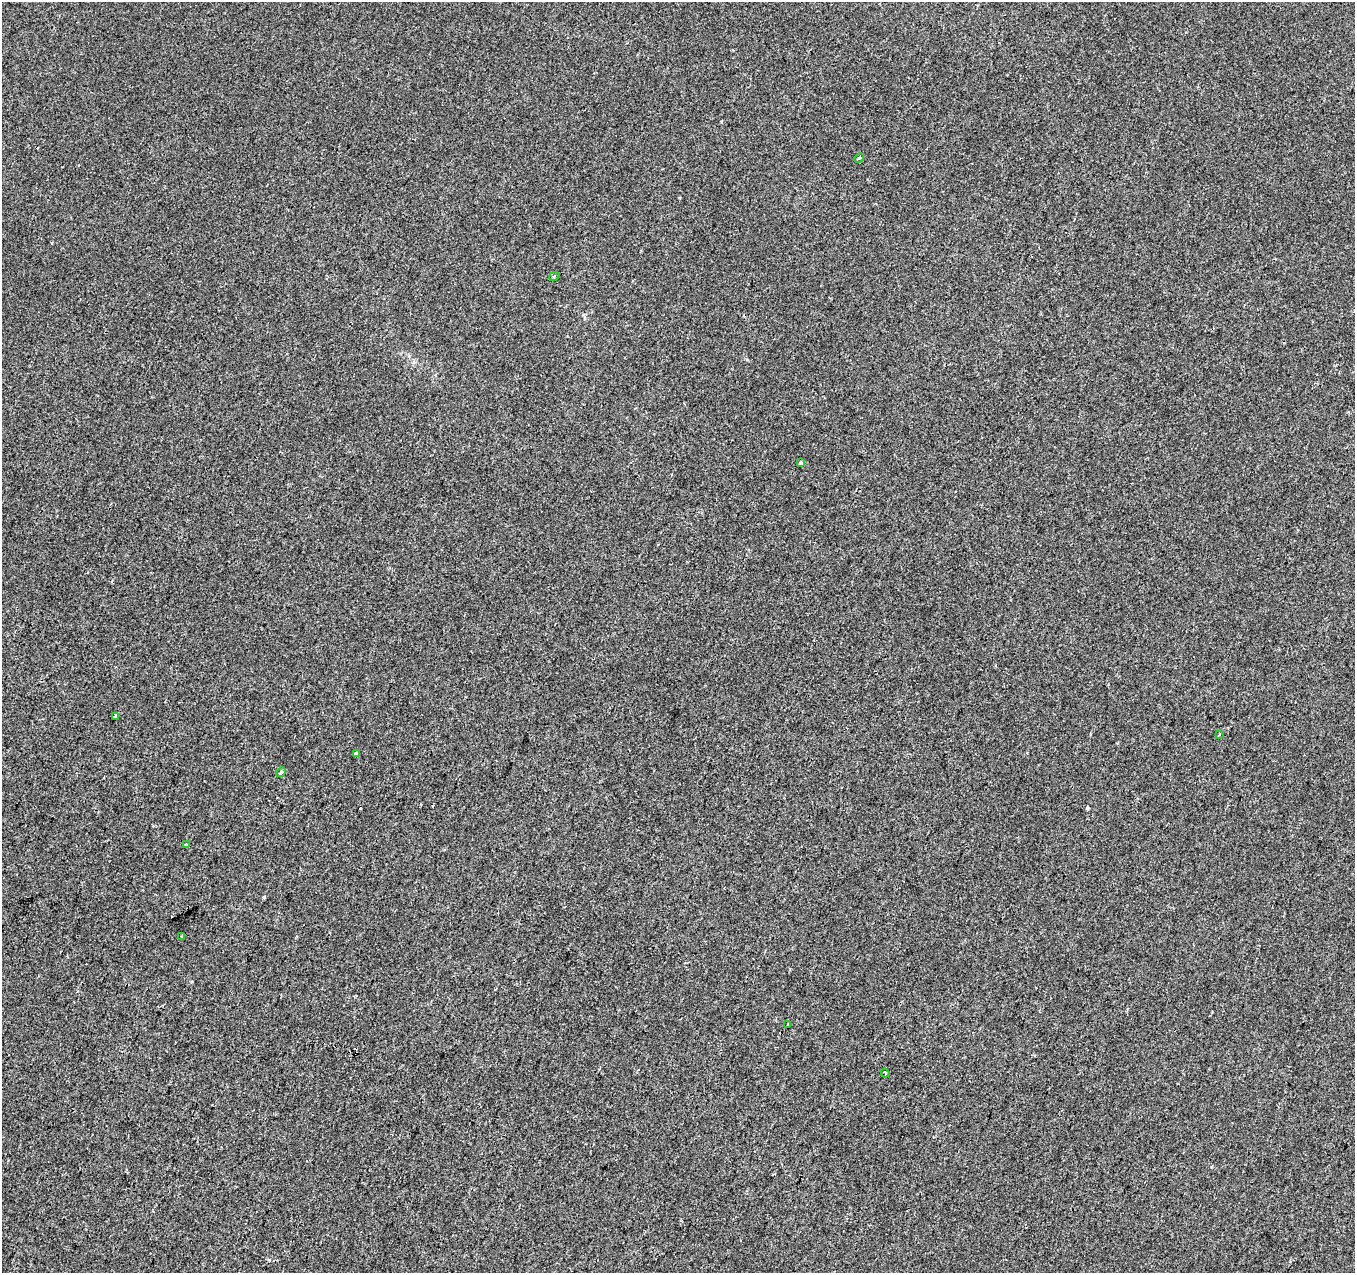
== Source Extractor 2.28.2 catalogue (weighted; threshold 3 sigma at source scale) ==
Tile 7 of 4 x 4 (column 3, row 2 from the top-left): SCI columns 2716-4068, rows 2819-4089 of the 5422 x 5573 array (HDU 1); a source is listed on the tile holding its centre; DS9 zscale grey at full resolution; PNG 1357 x 1275 px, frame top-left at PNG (2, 2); each listed source drawn as its Kron ellipse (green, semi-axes under 4 px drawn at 4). Shown black and unused: <1% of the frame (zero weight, under 2 of 3 exposures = <1% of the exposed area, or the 3 px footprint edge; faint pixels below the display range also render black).
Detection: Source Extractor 2.28.2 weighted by HDU 2 'WHT'; one run over the whole footprint, this tile lists its part. Background -5.66e-04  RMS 0.0041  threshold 0.0187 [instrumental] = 3 sigma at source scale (4.5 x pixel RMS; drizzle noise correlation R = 1.50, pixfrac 1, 0.0396/0.0396 arcsec/px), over >= 5 px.
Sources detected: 14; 3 cosmic-ray / hot-pixel residue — neither listed nor drawn; the other 11 listed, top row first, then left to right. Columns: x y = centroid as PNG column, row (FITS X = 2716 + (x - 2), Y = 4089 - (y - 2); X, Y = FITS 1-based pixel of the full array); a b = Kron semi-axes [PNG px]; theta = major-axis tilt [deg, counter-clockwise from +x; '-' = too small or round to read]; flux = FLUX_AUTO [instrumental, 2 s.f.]
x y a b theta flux
859 158 5 3 - 0.57
554 276 5 4 - 0.58
801 463 3 3 - 1.5
115 716 3 3 - 1.2
1219 734 3 2 - 0.39
356 753 4 3 - 1
281 772 5 4 - 0.69
186 845 3 3 - 0.9
182 936 3 3 - 1.1
788 1024 3 2 - 0.48
885 1073 4 3 - 0.63